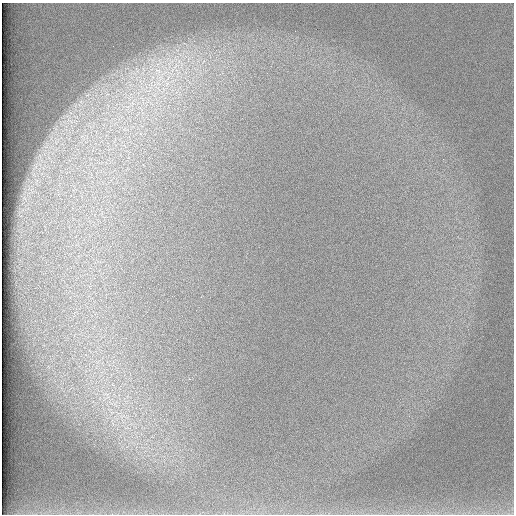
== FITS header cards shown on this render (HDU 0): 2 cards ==
NAXIS1  =                  512 /
NAXIS2  =                  512 /

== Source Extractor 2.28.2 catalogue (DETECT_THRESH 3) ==
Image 512 x 512 px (HDU 0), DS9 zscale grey, 1 PNG px = 1 image px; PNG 516 x 516 px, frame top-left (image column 1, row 512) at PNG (2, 3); no overlay
Background 97.3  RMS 2.9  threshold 8.69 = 3 sigma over >= 5 px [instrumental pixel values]
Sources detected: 3; all 3 listed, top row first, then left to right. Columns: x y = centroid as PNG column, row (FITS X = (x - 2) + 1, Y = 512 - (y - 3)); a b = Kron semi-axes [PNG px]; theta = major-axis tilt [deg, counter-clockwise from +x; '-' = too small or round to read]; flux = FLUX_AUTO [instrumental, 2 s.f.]
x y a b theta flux
176 66 12 5 50 1200
158 71 13 7 -23 1900
167 84 8 6 45 1000